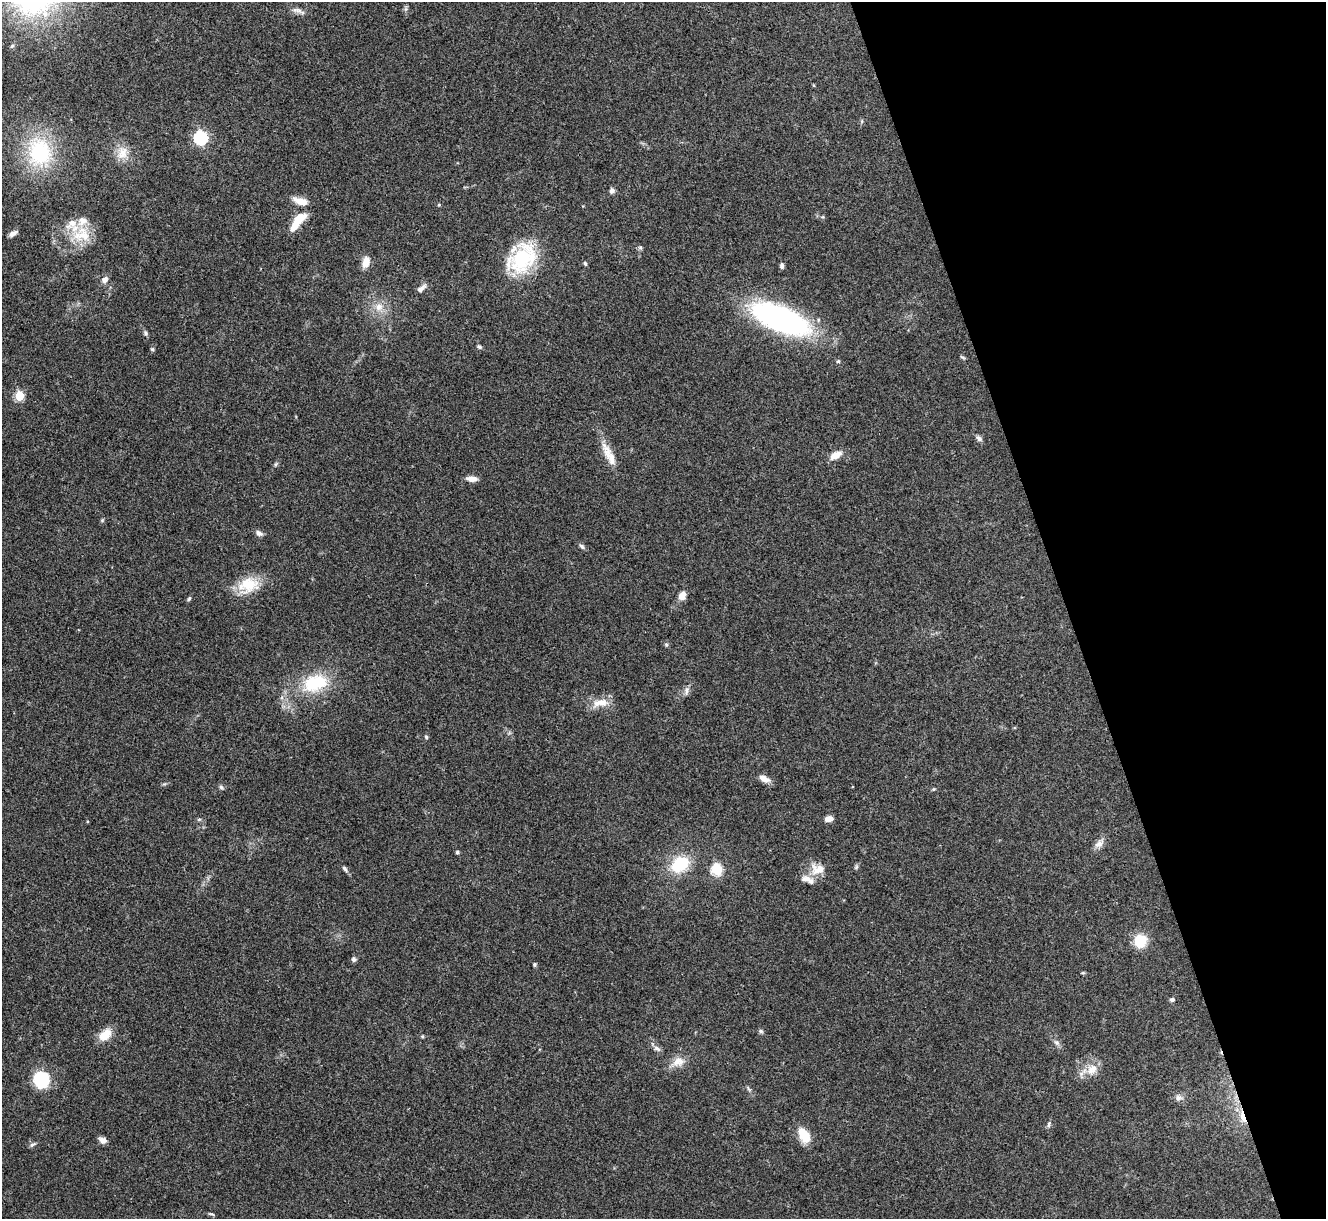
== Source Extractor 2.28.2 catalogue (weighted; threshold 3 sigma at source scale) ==
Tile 12 of 4 x 4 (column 4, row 3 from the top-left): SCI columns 3976-5299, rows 1364-2580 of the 5300 x 5287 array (HDU 1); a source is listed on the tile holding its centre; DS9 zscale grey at full resolution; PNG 1328 x 1221 px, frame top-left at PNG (2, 2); no overlay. Shown black and unused: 20% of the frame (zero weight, under 3 of 4 exposures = <1% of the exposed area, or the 3 px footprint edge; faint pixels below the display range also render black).
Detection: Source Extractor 2.28.2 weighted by HDU 2 'WHT'; one run over the whole footprint, this tile lists its part. Background 0.0571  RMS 0.0056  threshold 0.0253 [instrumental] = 3 sigma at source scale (4.5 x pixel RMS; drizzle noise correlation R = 1.50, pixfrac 1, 0.05/0.05 arcsec/px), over >= 5 px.
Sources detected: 72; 4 inside a brighter listed object's ellipse — not listed separately; the other 68 listed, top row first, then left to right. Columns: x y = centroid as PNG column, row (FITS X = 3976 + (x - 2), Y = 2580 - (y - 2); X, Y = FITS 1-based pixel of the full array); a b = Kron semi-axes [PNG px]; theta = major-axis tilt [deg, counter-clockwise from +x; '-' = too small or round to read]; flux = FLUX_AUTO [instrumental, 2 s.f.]
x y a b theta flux
298 10 15 5 -7 2.3
200 138 6 6 - 90
39 152 41 35 89 45
123 153 18 13 74 7.3
612 191 7 7 - 1.6
301 201 16 7 -17 6
439 205 4 4 - 0.56
300 218 17 9 38 9
13 234 10 5 31 2.3
82 235 26 21 10 17
522 259 39 26 47 40
366 262 12 8 74 5.6
585 263 6 4 -63 0.87
782 266 7 4 -87 1.4
105 280 8 7 - 2.6
421 289 13 6 42 2.6
379 307 10 10 - 5
780 319 59 23 -23 120
145 333 6 5 - 0.96
479 347 6 5 - 1
152 349 5 5 - 0.76
962 357 8 3 -29 0.71
838 361 5 5 - 0.72
19 396 5 5 - 29
979 438 9 5 -39 1.7
609 455 37 10 -62 8.9
835 455 14 7 30 5.8
276 464 6 4 71 0.76
472 479 12 6 -4 4
259 533 8 6 -29 2.2
582 546 8 5 -44 1.3
248 585 28 20 15 15
682 596 10 8 64 3.8
189 599 7 4 62 0.81
666 645 5 5 - 0.76
315 683 27 17 17 28
686 691 10 5 89 1.8
600 703 25 10 7 7.3
426 737 5 4 - 0.9
764 778 13 7 -29 4.1
221 787 6 5 - 1
934 789 5 3 - 0.54
199 819 6 4 1 0.77
828 819 8 6 7 3.2
1099 844 14 8 39 3.2
457 852 5 4 - 0.83
680 864 20 14 33 23
345 869 10 5 -55 1.3
717 869 6 5 - 46
818 869 19 13 -1 8.3
1140 941 15 13 72 12
354 959 6 6 - 1.3
534 964 5 4 - 0.82
1172 999 6 5 - 1.1
761 1031 7 5 -24 0.97
105 1035 18 12 44 7.3
422 1036 5 4 - 0.61
1057 1042 8 6 -43 1.6
657 1049 11 6 -31 1.9
678 1062 16 13 13 6.1
1092 1069 17 13 45 7.1
41 1080 19 18 - 20
1178 1098 9 9 - 2.4
1243 1118 9 4 -72 13
1049 1125 8 4 88 1
804 1135 18 11 -57 10
102 1140 9 7 -23 2.5
32 1144 8 4 10 1.1
Overlapping masked pixels (flux is a lower limit): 1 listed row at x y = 1243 1118